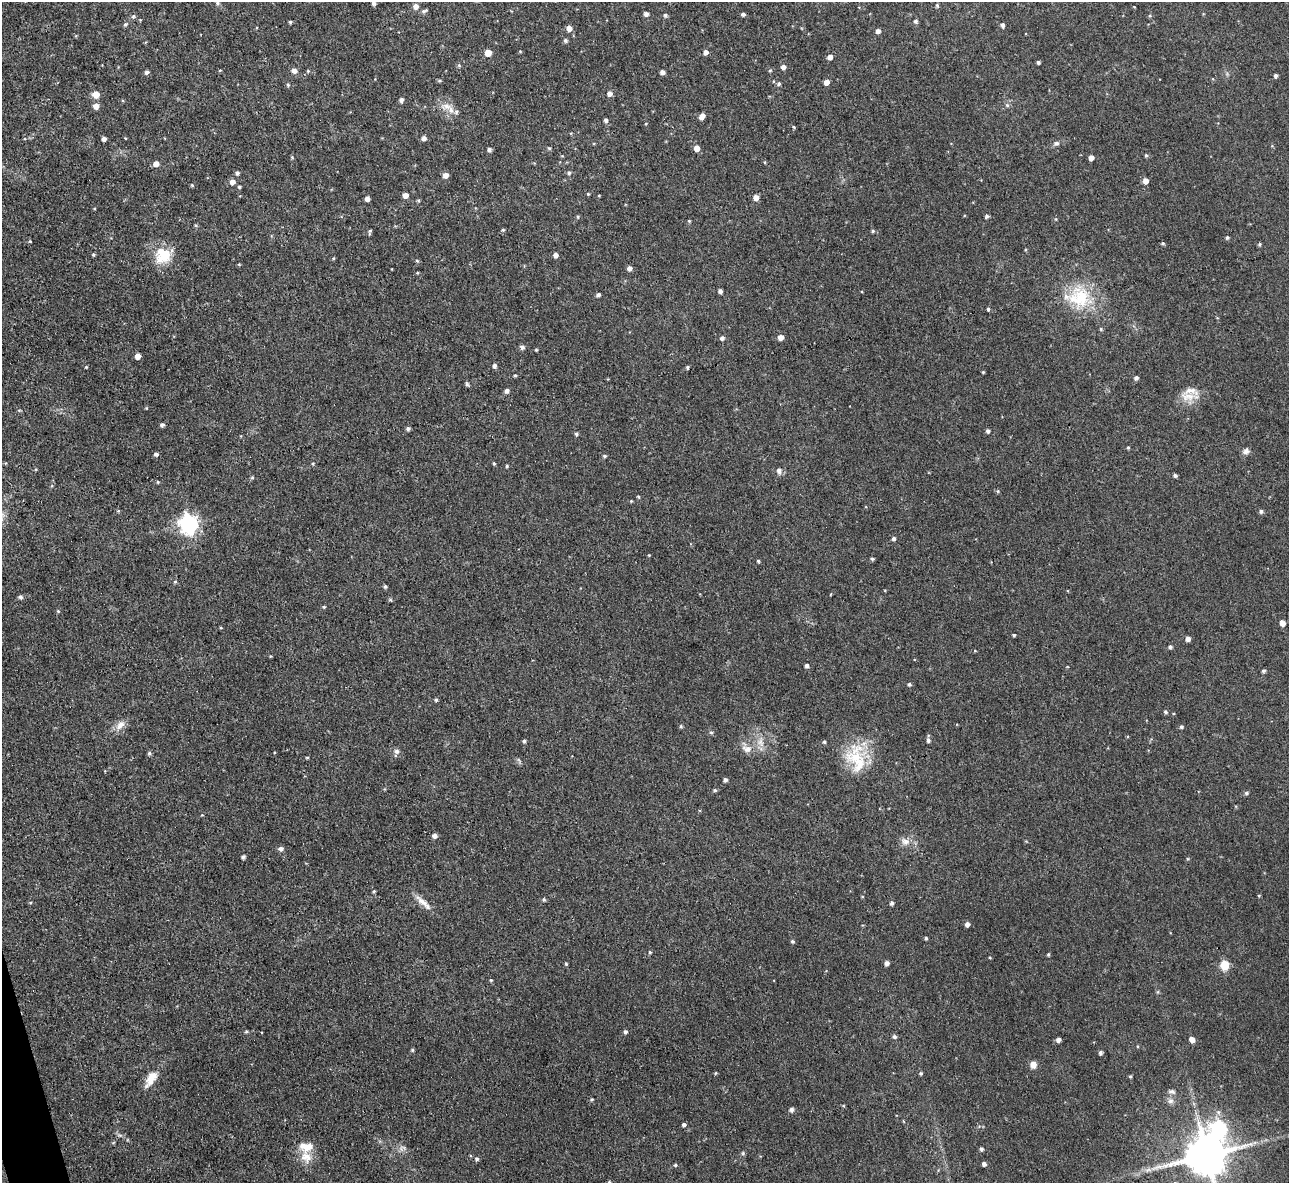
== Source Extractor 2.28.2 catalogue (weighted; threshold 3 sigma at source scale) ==
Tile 7 of 4 x 4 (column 3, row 2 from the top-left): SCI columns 2574-3860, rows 2503-3683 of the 5146 x 5127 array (HDU 1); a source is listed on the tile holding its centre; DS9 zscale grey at full resolution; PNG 1291 x 1185 px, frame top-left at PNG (2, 2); no overlay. Shown black and unused: <1% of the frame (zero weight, under 3 of 4 exposures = <1% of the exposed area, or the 3 px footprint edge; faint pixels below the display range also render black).
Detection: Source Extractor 2.28.2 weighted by HDU 2 'WHT'; one run over the whole footprint, this tile lists its part. Background 0.0491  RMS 0.0074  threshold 0.0332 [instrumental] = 3 sigma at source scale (4.5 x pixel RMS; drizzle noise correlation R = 1.50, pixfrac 1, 0.05/0.05 arcsec/px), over >= 5 px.
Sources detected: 209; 1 cosmic-ray / hot-pixel residue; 1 long thin detection or spike segment (spike, bleed or trail) — not listed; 4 inside a brighter listed object's ellipse — not listed separately; the other 203 listed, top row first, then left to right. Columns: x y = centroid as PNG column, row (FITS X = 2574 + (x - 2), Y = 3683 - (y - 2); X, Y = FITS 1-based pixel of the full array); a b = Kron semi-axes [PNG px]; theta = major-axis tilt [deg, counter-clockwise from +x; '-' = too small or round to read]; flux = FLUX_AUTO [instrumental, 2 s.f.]
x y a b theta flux
217 3 6 4 -28 1.3
373 3 4 4 - 2
937 5 5 4 - 1.2
416 6 6 5 - 4
424 11 9 4 22 1.6
646 14 4 4 - 2.8
743 14 4 4 - 1.9
665 15 5 5 - 1.6
134 16 6 5 - 1.4
916 21 5 4 - 1.7
290 22 4 3 - 1.2
125 24 6 5 - 1.4
1003 25 5 4 - 2.1
569 28 5 5 - 5.2
878 31 5 4 - 2.8
565 41 5 5 - 1.6
520 51 5 3 - 0.6
706 52 5 4 - 3.3
488 53 5 5 - 10
830 57 5 4 - 4.1
1038 62 4 3 - 1.5
459 65 5 4 - 0.95
783 67 4 4 - 3.6
220 70 5 3 - 0.57
770 70 5 4 - 0.88
294 71 6 5 - 3.8
308 71 4 4 - 0.78
147 72 5 4 - 2.1
662 72 4 4 - 2.7
1276 76 4 4 - 1.9
440 81 7 3 0 0.91
826 82 5 4 - 4.9
779 84 5 5 - 1.5
288 85 5 5 - 0.99
610 93 5 5 - 3.4
96 94 6 6 - 9.9
401 100 5 4 - 2.6
1007 105 6 6 - 1.5
96 106 5 5 - 5.5
451 110 12 8 -69 6.4
702 116 6 4 64 5.7
606 120 4 4 - 2.1
794 127 4 3 - 0.78
164 138 4 2 - 0.48
424 138 5 4 - 3.1
104 139 4 4 - 2.9
1056 143 7 5 16 2.2
549 148 5 4 - 0.85
696 148 5 4 - 7.4
489 150 4 4 - 2.1
1146 155 5 4 - 1.1
292 157 5 4 - 0.83
1091 158 4 4 - 5.1
765 162 4 3 - 0.58
156 164 5 5 - 5
237 173 5 4 - 1.9
569 173 5 4 - 1.5
445 175 5 5 - 4.9
1145 181 5 4 - 4.8
232 182 5 5 - 4.1
192 185 4 4 - 0.81
239 187 5 4 - 1
588 194 4 3 - 0.75
405 195 5 5 - 5.1
756 198 5 5 - 5.7
367 199 4 4 - 3.7
987 216 5 4 - 1.5
578 217 4 4 - 1
689 221 5 4 - 0.74
196 225 5 4 - 0.9
503 230 4 4 - 1
873 231 5 4 - 1.2
370 232 8 3 78 1.2
1227 237 5 4 - 1.3
30 241 4 3 - 0.64
1163 243 4 4 - 1
1260 244 4 4 - 1.2
93 255 4 4 - 1
555 255 5 4 - 3.3
163 256 21 20 - 20
333 259 5 3 - 0.73
417 261 5 3 - 0.9
629 268 5 5 - 3.1
720 291 4 4 - 2.5
598 295 4 4 - 1.9
1079 298 36 27 1 37
988 309 4 3 - 1.2
1101 329 5 3 - 0.77
781 337 5 5 - 5.2
722 338 5 5 - 2.1
522 347 5 5 - 2.4
536 350 4 3 - 0.77
137 356 5 4 - 5.3
494 366 5 4 - 2.5
86 367 3 3 - 0.66
983 372 4 3 - 0.69
515 376 4 4 - 0.94
1136 378 4 4 - 2
467 384 8 4 -60 1.1
507 391 5 5 - 2.4
1188 397 29 11 -5 10
162 425 5 4 - 1.6
408 428 4 4 - 1.8
988 431 4 4 - 2
576 434 5 4 - 1.2
1128 448 4 3 - 1
1246 451 9 7 38 2.9
156 454 5 4 - 1.9
604 456 5 4 - 1
313 463 4 3 - 0.68
494 463 4 3 - 0.89
507 466 4 3 - 1
779 471 7 6 - 2.9
1175 475 4 3 - 1.7
252 477 5 4 - 0.9
158 482 4 4 - 0.74
638 497 4 3 - 0.85
631 501 4 4 - 0.68
1261 511 6 5 - 1.3
189 524 8 7 - 310
893 539 5 5 - 1.7
649 555 4 3 - 0.55
872 559 4 4 - 1.3
758 561 4 3 - 0.9
175 582 5 4 - 0.98
385 586 4 4 - 1.3
20 597 5 5 - 1.9
324 607 4 3 - 0.88
58 611 5 4 - 0.64
1282 623 5 5 - 4.3
1014 635 3 3 - 1.1
1188 639 5 4 - 3.5
1170 647 5 4 - 1.7
807 666 4 4 - 2
1263 671 4 4 - 1.5
909 684 4 4 - 1.4
436 700 5 4 - 1.1
1165 712 5 4 - 1.4
120 725 16 9 48 5.9
681 726 5 4 - 0.99
1181 727 4 4 - 1.6
711 732 5 4 - 1.1
928 740 5 4 - 1.9
524 741 5 4 - 1.2
760 742 15 9 -74 6.9
824 742 4 4 - 1.1
747 749 15 9 -13 6.2
397 751 7 7 - 2.3
149 753 5 4 - 1.5
856 757 35 30 87 32
307 758 4 3 - 0.7
725 780 4 4 - 2
715 790 5 4 - 1
1246 793 5 4 - 1.5
434 836 5 5 - 3.1
905 841 12 10 -26 5.2
281 849 6 5 - 2.8
243 857 4 4 - 1.6
1187 859 5 3 - 0.74
374 891 5 4 - 0.93
544 900 5 4 - 1.2
30 902 5 3 - 0.68
423 902 28 7 -43 6.8
892 903 5 4 - 1.7
967 924 4 4 - 3.3
926 938 4 3 - 1.2
792 941 5 4 - 1.1
650 952 4 3 - 0.81
1048 954 4 3 - 0.93
990 958 4 3 - 0.71
887 963 4 4 - 3.1
566 964 4 4 - 0.86
1225 965 5 5 - 34
491 980 4 4 - 0.79
1158 992 6 4 89 0.95
246 1031 5 4 - 0.9
625 1032 5 5 - 1.6
894 1037 5 5 - 1.6
1192 1039 6 4 -57 4.8
1058 1040 4 4 - 3
1137 1046 4 3 - 0.66
412 1050 5 4 - 0.98
1100 1053 4 4 - 2
1033 1065 7 6 - 5.3
716 1073 4 3 - 0.81
921 1073 4 4 - 1
1130 1076 4 4 - 0.96
151 1079 20 9 59 11
1172 1092 10 5 -12 2.2
592 1099 4 4 - 0.97
1170 1101 9 7 -9 3
791 1109 5 5 - 2.4
684 1125 4 4 - 2
1219 1128 9 9 - 140
402 1148 11 7 33 2.9
981 1149 4 4 - 1.6
743 1153 5 5 - 1.1
1206 1155 12 11 - 2900
306 1157 17 14 -39 10
477 1159 5 5 - 1.7
984 1164 4 4 - 2.7
675 1165 4 4 - 1
609 1182 5 5 - 1.3
Isophote crosses this tile's border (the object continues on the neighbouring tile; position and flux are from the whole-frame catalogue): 2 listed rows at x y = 1206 1155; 609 1182